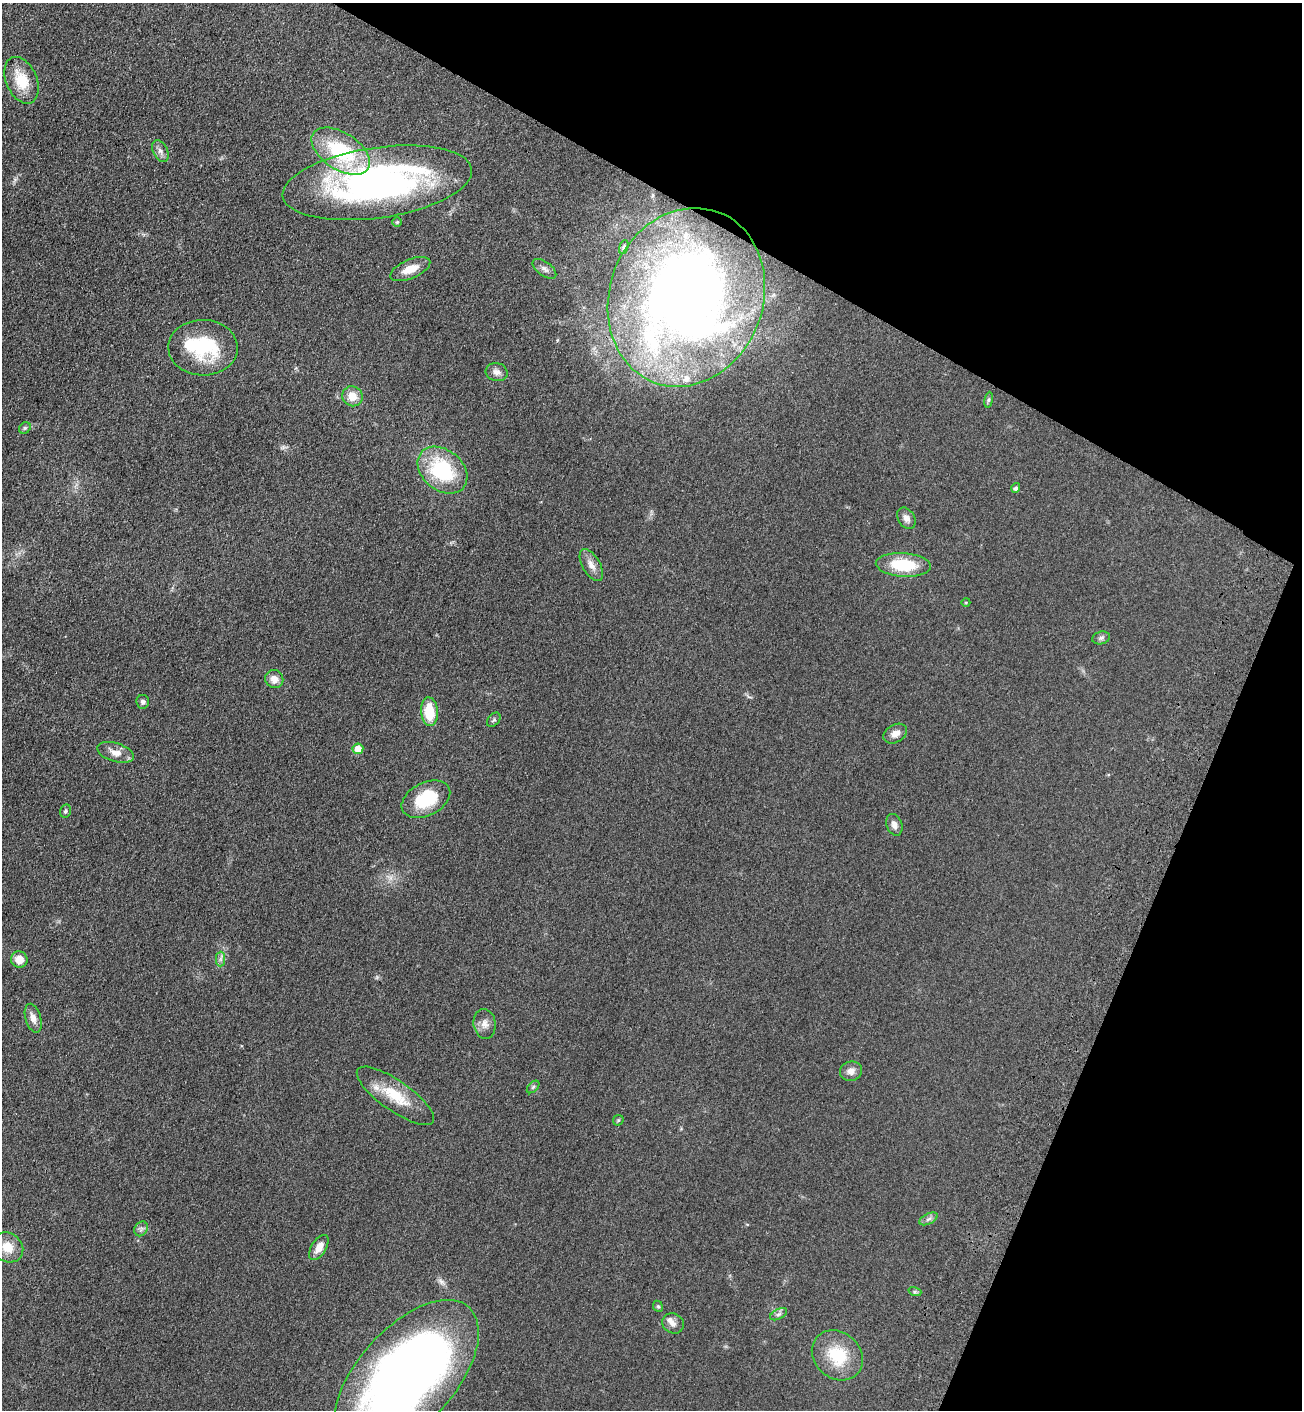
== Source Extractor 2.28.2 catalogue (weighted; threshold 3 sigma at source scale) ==
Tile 8 of 4 x 4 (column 4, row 2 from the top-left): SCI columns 4154-5453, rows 2879-4286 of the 5841 x 5757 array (HDU 1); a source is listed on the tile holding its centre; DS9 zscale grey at full resolution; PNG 1304 x 1412 px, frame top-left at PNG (2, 3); each listed source drawn as its Kron ellipse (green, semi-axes under 4 px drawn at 4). Shown black and unused: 23% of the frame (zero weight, under 3 of 4 exposures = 6% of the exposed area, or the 3 px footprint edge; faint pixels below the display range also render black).
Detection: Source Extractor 2.28.2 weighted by HDU 2 'WHT'; one run over the whole footprint, this tile lists its part. Background 0.119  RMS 0.0089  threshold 0.0402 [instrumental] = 3 sigma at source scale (4.5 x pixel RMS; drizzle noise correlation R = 1.50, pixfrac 1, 0.05/0.05 arcsec/px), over >= 5 px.
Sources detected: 52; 1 inside a brighter object's white glare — neither listed nor drawn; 2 inside a brighter listed object's ellipse — not listed separately; the other 49 listed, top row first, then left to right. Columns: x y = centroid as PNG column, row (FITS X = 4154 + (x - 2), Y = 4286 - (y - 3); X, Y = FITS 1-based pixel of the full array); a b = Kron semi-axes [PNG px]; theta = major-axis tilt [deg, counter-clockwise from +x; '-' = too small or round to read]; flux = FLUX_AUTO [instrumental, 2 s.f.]
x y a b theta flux
21 80 24 15 -67 24
160 151 11 7 -63 4.3
341 151 33 18 -33 71
377 183 95 35 8 340
397 222 5 5 - 1.2
624 247 7 4 70 1.4
410 269 21 9 23 13
544 269 13 7 -37 4.1
686 297 91 77 69 690
203 348 35 28 -2 64
497 372 11 9 -15 4.7
352 396 10 9 - 12
989 400 8 4 81 1.5
25 428 6 5 - 1.5
442 470 28 20 -40 68
1016 488 5 4 - 2.1
906 518 11 8 -58 4.9
591 565 17 9 -60 7
903 565 27 11 -4 39
966 602 4 3 - 0.7
1101 638 9 6 16 2.4
274 679 9 9 - 7.2
143 702 7 6 - 2.2
429 712 14 8 -85 28
494 720 8 5 50 1.7
895 734 13 9 29 6.4
358 749 5 5 - 14
116 752 19 9 -17 8.9
426 799 26 16 27 39
66 811 7 5 78 1.8
894 825 11 7 -70 5.2
220 959 7 4 89 2.4
19 960 8 8 - 9.8
33 1018 15 7 -73 6.1
485 1024 15 11 -82 6.7
851 1071 11 9 15 5.6
533 1087 7 4 45 1.7
395 1096 46 15 -35 30
618 1120 6 5 - 1.2
928 1219 10 5 26 2.7
141 1229 8 6 57 2.6
8 1247 16 14 -39 16
319 1248 14 7 58 9.3
915 1292 6 4 -18 1.4
658 1306 6 4 -66 1.3
779 1314 9 5 27 2.4
673 1323 11 9 -29 4.7
837 1355 27 23 -41 38
406 1377 94 48 48 710
Overlapping masked pixels (flux is a lower limit): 1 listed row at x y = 686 297
Isophote crosses this tile's border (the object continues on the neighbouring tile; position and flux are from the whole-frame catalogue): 1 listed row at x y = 406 1377